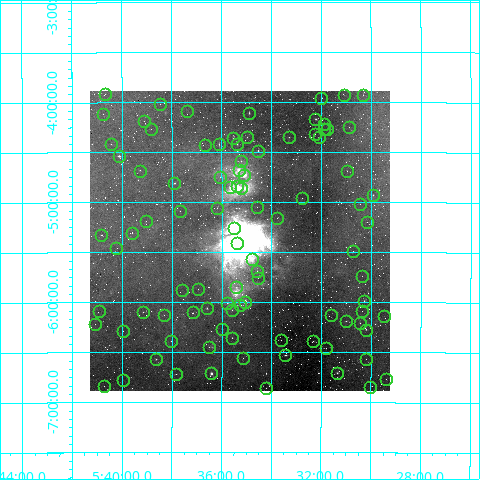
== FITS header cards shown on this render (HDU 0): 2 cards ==
NAXIS1  =                  300 / Width of image
NAXIS2  =                  300 / Height of image

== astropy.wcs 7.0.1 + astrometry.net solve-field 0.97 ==
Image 300 x 300 px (HDU 0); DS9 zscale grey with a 90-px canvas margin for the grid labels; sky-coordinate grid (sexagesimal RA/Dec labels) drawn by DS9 from the SOLVED WCS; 95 Tycho-2 reference stars matched to detected sources circled (green)
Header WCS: RA---TAN/DEC--TAN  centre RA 05:35:17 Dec -05:23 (83.82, -5.39 deg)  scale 36 arcsec/px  FOV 180.0' x 180.0'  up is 0 deg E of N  parity normal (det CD < 0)
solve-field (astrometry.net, Tycho-2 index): VERIFIED the header's WCS against the Tycho-2 star catalogue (verified at 5 index scales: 13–67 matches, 0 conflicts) and refined it, rather than solving blind
Solved WCS: RA---TAN-SIP/DEC--TAN-SIP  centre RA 05:35:17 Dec -05:23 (83.82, -5.39 deg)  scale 36 arcsec/px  FOV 180.0' x 180.1'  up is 0 deg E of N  parity normal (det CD < 0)
The solver's refit moves the header's centre by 1.9 arcsec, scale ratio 0.9999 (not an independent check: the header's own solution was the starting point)
Tycho-2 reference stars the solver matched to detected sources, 95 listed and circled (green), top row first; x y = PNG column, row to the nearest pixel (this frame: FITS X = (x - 90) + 1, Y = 300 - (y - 91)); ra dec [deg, ICRS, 3 dp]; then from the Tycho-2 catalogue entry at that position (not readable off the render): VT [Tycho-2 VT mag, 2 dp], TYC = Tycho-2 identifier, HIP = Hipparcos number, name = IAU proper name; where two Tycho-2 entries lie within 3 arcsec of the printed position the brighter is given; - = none
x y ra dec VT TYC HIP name
105 94 85.169 -3.920 9.17 4775-681-1 26716 -
344 95 82.770 -3.933 9.50 4774-39-1 25849 -
363 95 82.583 -3.929 11.07 4774-30-1 - -
321 98 82.996 -3.963 10.29 4774-102-1 - -
160 104 84.615 -4.022 10.70 4775-548-1 - -
187 111 84.342 -4.092 11.76 4774-664-1 - -
249 113 83.725 -4.110 6.69 4774-916-1 26182 -
103 114 85.188 -4.120 12.21 4775-457-1 - -
315 119 83.058 -4.171 8.50 4774-68-1 - -
144 121 84.780 -4.192 11.92 4775-518-1 - -
324 124 82.974 -4.219 10.78 4774-116-1 - -
349 127 82.721 -4.255 7.55 4774-227-1 25830 -
151 129 84.709 -4.272 9.16 4775-587-1 26558 -
324 129 82.970 -4.270 10.23 4774-343-1 - -
327 129 82.940 -4.273 10.46 4774-336-1 - -
315 134 83.062 -4.321 8.86 4774-262-1 - -
247 137 83.746 -4.354 7.53 4774-917-1 - -
289 137 83.323 -4.354 8.90 4774-244-1 - -
319 137 83.022 -4.351 11.68 4774-240-1 - -
233 138 83.879 -4.364 6.43 4774-937-1 26257 -
111 144 85.105 -4.421 8.04 4775-267-1 26697 -
219 144 84.026 -4.426 7.11 4774-921-1 - -
237 144 83.843 -4.424 6.22 4774-920-1 26234 -
205 145 84.170 -4.430 11.00 4774-689-1 - -
258 151 83.635 -4.487 7.57 4774-65-1 - -
119 156 85.028 -4.542 9.51 4775-19-1 - -
241 161 83.805 -4.595 8.89 4774-939-1 - -
239 170 83.827 -4.682 9.75 4774-951-1 - -
140 171 84.821 -4.685 8.32 4775-287-1 - -
347 171 82.742 -4.689 11.15 4774-416-1 - -
244 175 83.770 -4.732 7.30 4774-925-1 - -
220 177 84.015 -4.752 10.10 4774-942-1 - -
174 183 84.472 -4.814 6.17 4775-733-1 26477 -
237 186 83.846 -4.838 4.61 4774-928-1 26237 -
230 187 83.915 -4.856 5.27 4774-929-1 26268 -
241 188 83.806 -4.862 9.80 4774-952-1 - -
373 195 82.481 -4.931 9.51 4761-1518-1 - -
302 198 83.194 -4.961 8.72 4774-408-1 - -
360 204 82.614 -5.022 10.77 4774-470-1 - -
257 207 83.644 -5.052 10.20 4774-491-1 - -
217 208 84.046 -5.061 9.55 4774-762-1 - -
180 211 84.416 -5.091 9.98 4775-138-1 - -
277 218 83.443 -5.161 9.67 4774-884-1 - -
146 221 84.760 -5.194 7.56 4775-728-1 26581 -
367 222 82.543 -5.202 8.62 4774-558-1 25770 -
234 228 83.881 -5.267 6.87 4774-906-1 26258 -
132 233 84.902 -5.312 10.50 4775-336-1 - -
101 235 85.209 -5.331 12.26 4775-374-1 - -
237 243 83.845 -5.416 5.03 4774-933-1 26235 -
116 248 85.056 -5.459 11.93 4775-391-1 - -
353 251 82.679 -5.491 8.96 4774-386-1 25804 -
252 259 83.696 -5.571 8.07 4774-809-1 - -
257 271 83.645 -5.694 9.35 4778-1325-1 - -
362 276 82.587 -5.741 11.72 4778-517-1 - -
258 278 83.635 -5.763 10.44 4778-1365-1 - -
236 287 83.856 -5.852 9.94 4778-1372-1 - -
198 289 84.237 -5.873 9.58 4778-1063-1 - -
182 290 84.395 -5.885 11.00 4779-569-1 - -
364 301 82.568 -5.988 7.70 4778-526-1 - -
245 302 83.761 -6.002 4.70 4778-1403-1 26199 -
227 303 83.942 -6.013 8.95 4778-1351-1 - -
240 305 83.816 -6.033 7.12 4778-1358-1 - -
207 308 84.147 -6.064 9.24 4778-1416-1 26345 -
232 310 83.895 -6.084 9.39 4778-1361-1 - -
99 311 85.227 -6.093 12.30 4779-575-1 - -
362 311 82.589 -6.091 11.58 4778-567-1 - -
143 312 84.788 -6.102 9.30 4779-607-1 - -
193 312 84.290 -6.105 10.56 4778-1096-1 - -
164 315 84.581 -6.133 8.80 4779-625-1 - -
331 315 82.900 -6.136 12.01 4778-718-1 - -
384 316 82.364 -6.139 10.40 4765-576-1 - -
346 321 82.750 -6.191 8.17 4778-558-1 25841 -
360 323 82.610 -6.209 9.00 4778-534-1 - -
95 324 85.274 -6.222 11.26 4779-334-1 - -
222 329 83.997 -6.275 8.32 4778-1129-1 - -
366 330 82.549 -6.276 9.54 4778-401-1 - -
123 331 84.992 -6.290 12.11 4779-297-1 - -
232 338 83.895 -6.364 10.52 4778-1107-1 - -
281 340 83.403 -6.380 9.57 4778-578-1 - -
171 341 84.507 -6.394 8.40 4779-456-1 - -
313 341 83.079 -6.393 8.24 4778-1339-1 25962 -
209 347 84.129 -6.454 8.08 4778-1354-1 - -
326 348 82.950 -6.464 11.21 4778-722-1 - -
285 355 83.359 -6.533 9.01 4778-970-1 - -
243 358 83.784 -6.564 8.87 4778-1124-1 - -
156 359 84.658 -6.574 5.91 4779-672-1 26535 -
366 359 82.548 -6.569 11.53 4778-835-1 - -
211 373 84.106 -6.716 10.94 4778-1367-1 26327 -
337 373 82.837 -6.708 6.18 4778-1405-1 25869 -
176 374 84.462 -6.722 8.30 4779-673-1 - -
386 379 82.347 -6.771 12.36 4765-1056-1 - -
123 380 84.987 -6.775 9.16 4779-241-1 26659 -
104 386 85.185 -6.841 10.99 4779-64-1 - -
370 387 82.506 -6.849 10.64 4778-348-1 - -
266 388 83.552 -6.862 9.81 4778-983-1 - -